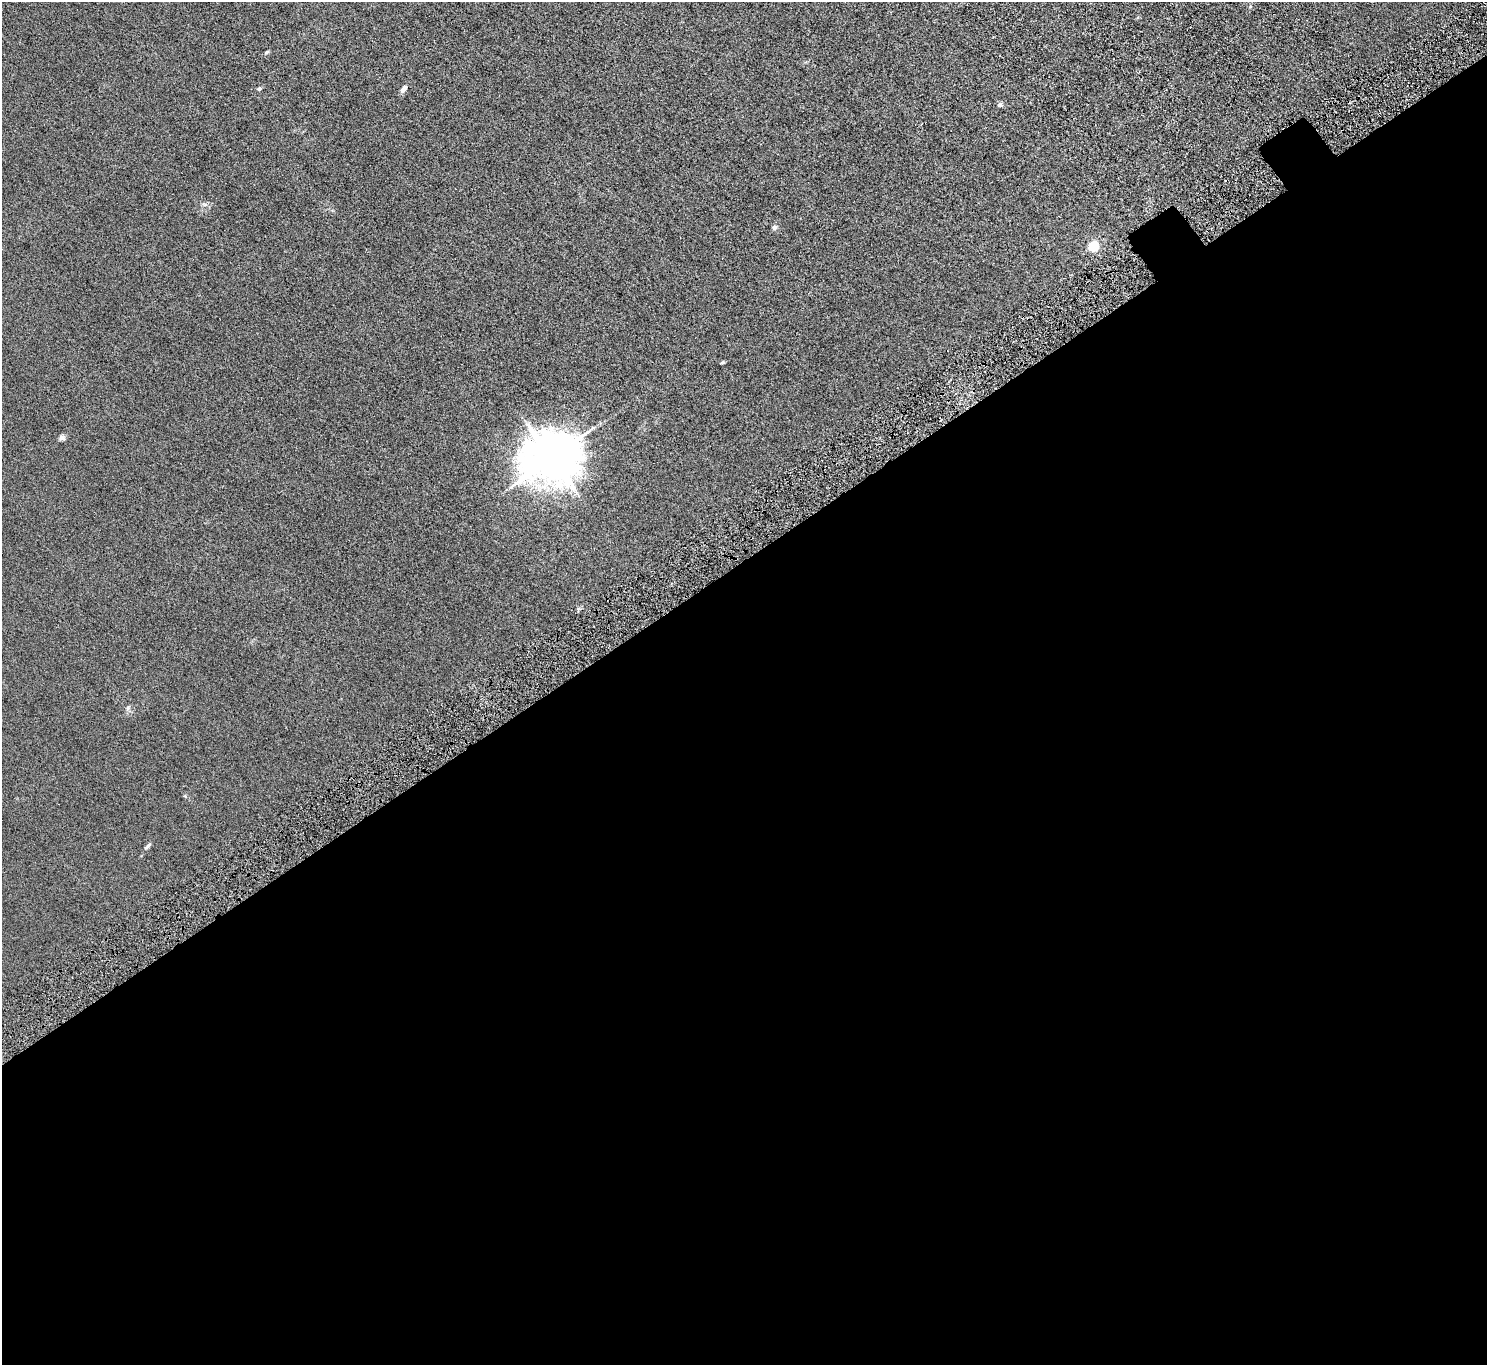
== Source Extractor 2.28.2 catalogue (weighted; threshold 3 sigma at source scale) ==
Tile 15 of 4 x 4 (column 3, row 4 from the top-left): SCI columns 3074-4558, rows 259-1621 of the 6146 x 6105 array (HDU 1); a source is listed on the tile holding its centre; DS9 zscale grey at full resolution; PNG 1489 x 1367 px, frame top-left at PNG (2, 2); no overlay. Shown black and unused: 59% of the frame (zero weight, under 4 of 8 exposures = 5% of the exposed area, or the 3 px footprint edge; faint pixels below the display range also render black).
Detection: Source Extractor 2.28.2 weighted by HDU 2 'WHT'; one run over the whole footprint, this tile lists its part. Background 0.0318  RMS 0.0058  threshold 0.0239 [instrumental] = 3 sigma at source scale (4.09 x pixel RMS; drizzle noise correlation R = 1.36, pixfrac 0.8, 0.05/0.05 arcsec/px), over >= 5 px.
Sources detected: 13; all 13 listed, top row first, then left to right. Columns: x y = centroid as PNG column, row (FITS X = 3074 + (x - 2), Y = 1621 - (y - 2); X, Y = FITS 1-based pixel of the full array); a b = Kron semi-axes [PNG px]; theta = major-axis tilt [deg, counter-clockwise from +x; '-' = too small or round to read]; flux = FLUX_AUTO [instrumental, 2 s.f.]
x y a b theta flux
267 52 6 4 33 0.78
259 88 5 4 - 1.3
404 89 11 6 51 2.1
1000 105 7 6 - 1.3
205 204 9 4 -8 1.3
774 227 7 6 - 1.7
1093 246 6 5 - 51
722 362 6 3 11 0.68
62 437 8 7 - 1.6
551 458 16 14 21 2600
128 708 7 5 60 1.1
185 796 6 4 -45 0.63
148 846 12 4 45 1.3